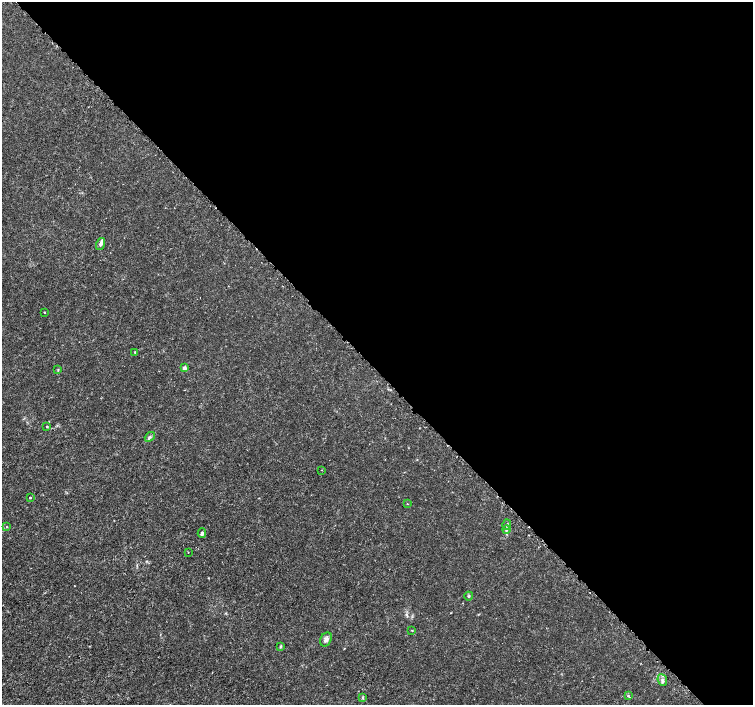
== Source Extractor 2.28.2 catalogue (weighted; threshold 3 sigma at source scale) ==
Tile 8 of 4 x 4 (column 4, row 2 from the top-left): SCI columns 4525-6025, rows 2981-4385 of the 6056 x 6026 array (HDU 1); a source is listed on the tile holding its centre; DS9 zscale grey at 2 x 2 block average (1 PNG px = mean of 2 x 2 image px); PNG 755 x 707 px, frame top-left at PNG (2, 2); each listed source drawn as its Kron ellipse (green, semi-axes under 4 px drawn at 4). Shown black and unused: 52% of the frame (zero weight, under 3 of 5 exposures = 2% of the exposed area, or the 3 px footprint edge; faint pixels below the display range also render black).
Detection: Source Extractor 2.28.2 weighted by HDU 2 'WHT'; one run over the whole footprint, this tile lists its part. Background 0.00166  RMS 7.4e-04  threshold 0.00334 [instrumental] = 3 sigma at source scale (4.5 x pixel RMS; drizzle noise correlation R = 1.50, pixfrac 1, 0.0396/0.0396 arcsec/px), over >= 5 px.
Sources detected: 27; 3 cosmic-ray / hot-pixel residue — neither listed nor drawn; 2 inside a brighter listed object's ellipse — not listed separately; the other 22 listed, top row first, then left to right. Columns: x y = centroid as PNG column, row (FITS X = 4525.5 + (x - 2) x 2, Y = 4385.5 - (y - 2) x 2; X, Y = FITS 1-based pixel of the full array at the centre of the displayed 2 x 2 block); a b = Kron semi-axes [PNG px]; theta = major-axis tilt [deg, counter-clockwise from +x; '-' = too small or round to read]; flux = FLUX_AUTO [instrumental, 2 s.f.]
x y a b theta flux
100 244 6 4 74 0.42
44 312 2 2 - 0.12
135 352 3 2 - 0.13
184 368 4 3 - 0.51
58 370 3 3 - 0.15
47 426 2 2 - 0.16
150 437 6 3 40 0.36
322 470 2 2 - 0.085
30 498 2 2 - 0.78
407 504 2 2 - 0.081
507 525 5 3 - 0.23
6 527 3 2 - 0.15
506 529 4 3 - 0.27
202 533 5 4 - 0.36
188 552 2 2 - 0.076
469 596 4 3 - 0.18
412 630 3 2 - 0.11
326 639 7 5 60 0.68
281 646 4 3 - 0.23
662 680 6 4 -66 0.44
628 696 4 3 - 0.2
363 697 4 2 - 0.16
Diffuse or blended objects may show on this block-average render without a row.